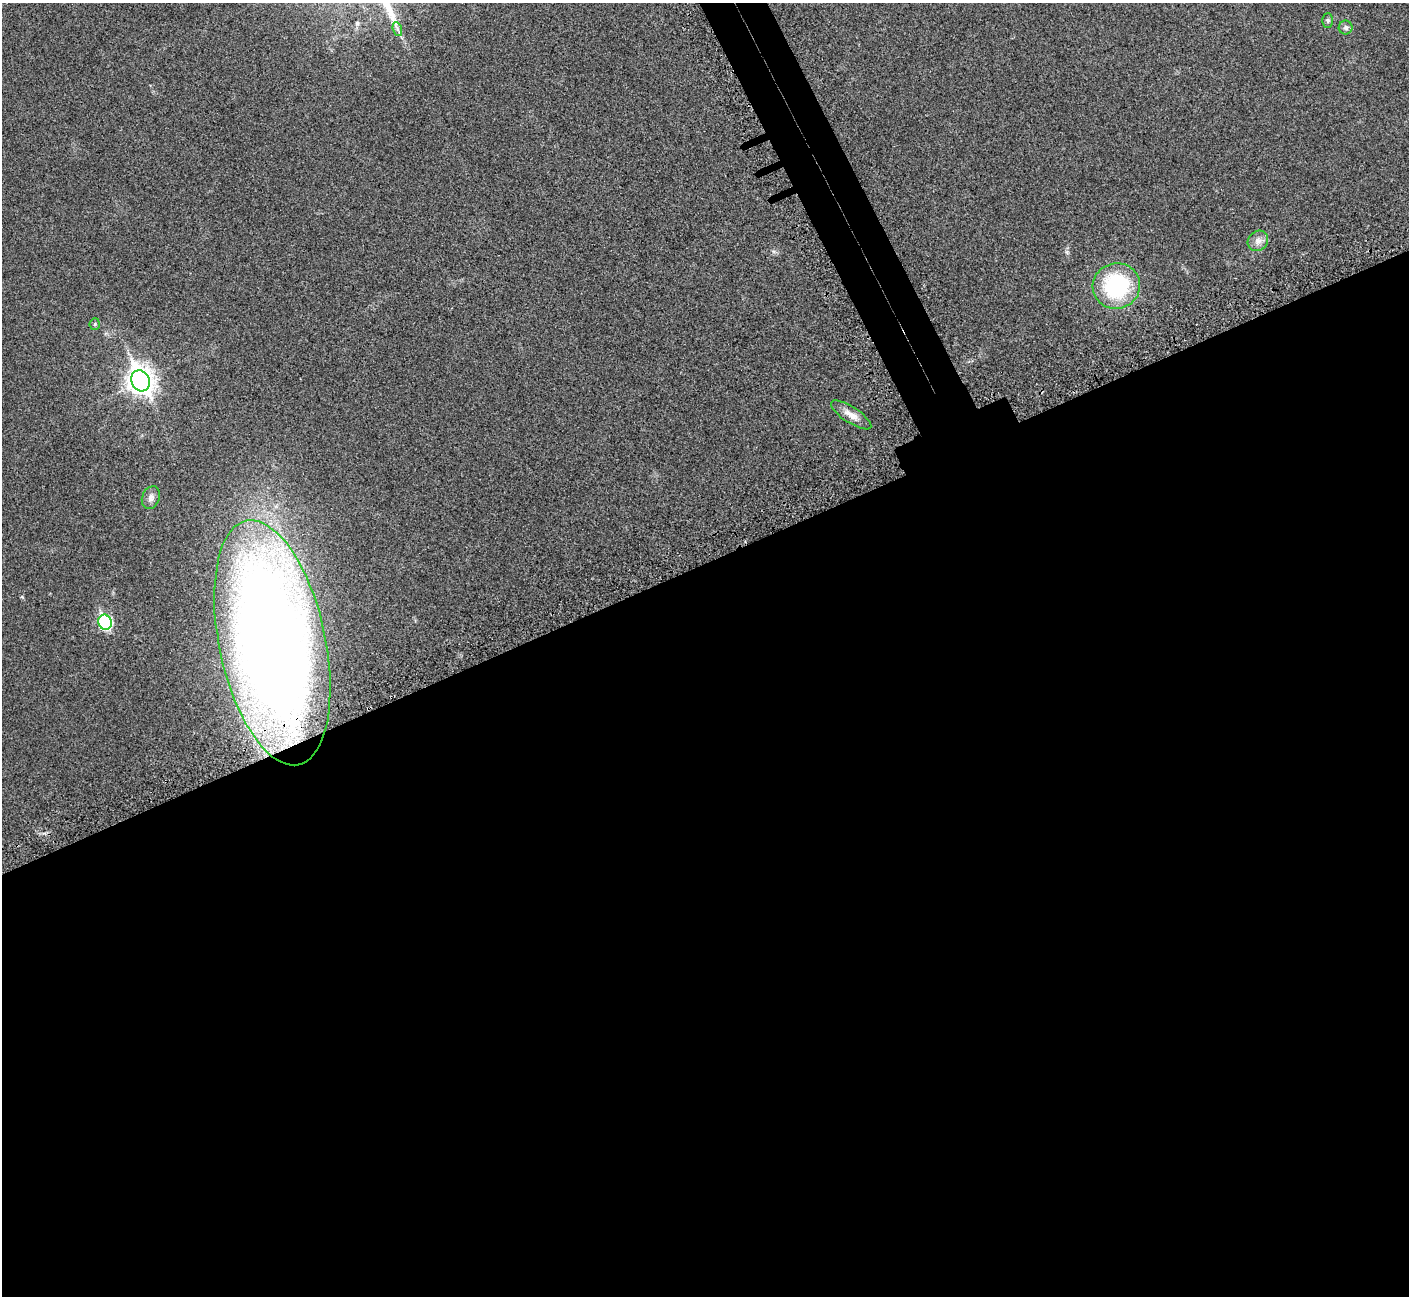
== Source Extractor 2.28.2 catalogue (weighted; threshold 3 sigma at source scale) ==
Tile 15 of 4 x 4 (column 3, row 4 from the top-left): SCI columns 2907-4313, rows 247-1540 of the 5816 x 5795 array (HDU 1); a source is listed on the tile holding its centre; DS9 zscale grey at full resolution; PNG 1411 x 1298 px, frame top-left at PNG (2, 3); each listed source drawn as its Kron ellipse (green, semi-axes under 4 px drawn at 4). Shown black and unused: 59% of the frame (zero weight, under 3 of 5 exposures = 5% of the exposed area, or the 3 px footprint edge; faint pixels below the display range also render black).
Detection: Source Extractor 2.28.2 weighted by HDU 2 'WHT'; one run over the whole footprint, this tile lists its part. Background 0.0258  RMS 0.006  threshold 0.0271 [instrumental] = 3 sigma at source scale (4.5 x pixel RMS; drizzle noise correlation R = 1.50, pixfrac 1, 0.05/0.05 arcsec/px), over >= 5 px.
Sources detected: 11; all 11 listed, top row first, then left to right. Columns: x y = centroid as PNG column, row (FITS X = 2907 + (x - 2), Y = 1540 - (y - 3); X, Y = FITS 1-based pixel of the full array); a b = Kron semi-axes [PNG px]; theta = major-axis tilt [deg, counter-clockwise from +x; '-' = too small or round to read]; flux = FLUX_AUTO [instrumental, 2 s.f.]
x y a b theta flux
1328 20 7 5 -90 1.1
1346 27 7 7 - 1.5
397 29 7 4 -71 1.4
1258 241 11 9 44 3.4
1116 286 24 22 15 54
95 324 5 5 - 0.84
141 381 11 9 -64 510
851 415 23 8 -33 5.4
151 498 12 8 68 2.7
105 622 8 6 -67 67
272 643 125 53 -78 970
Overlapping masked pixels (flux is a lower limit): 1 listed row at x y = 272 643